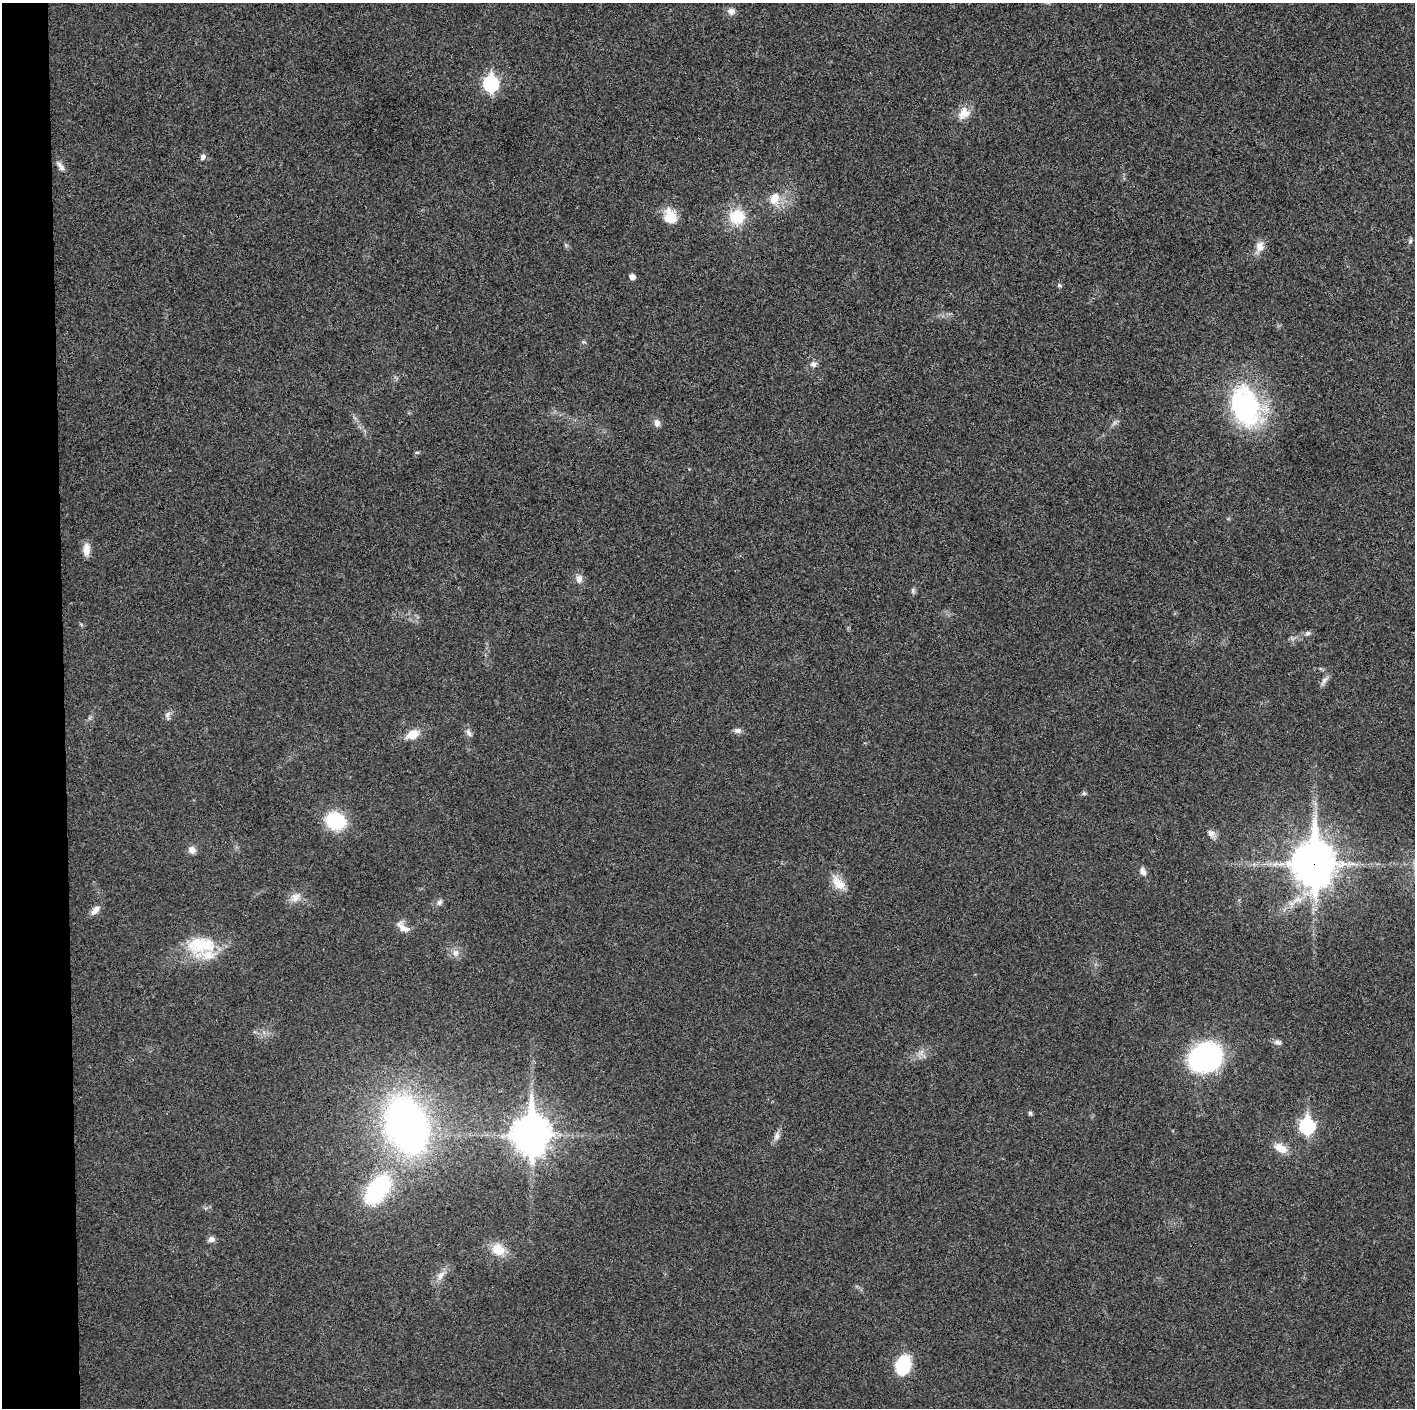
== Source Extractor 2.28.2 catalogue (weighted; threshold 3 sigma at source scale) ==
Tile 4 of 3 x 3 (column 1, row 2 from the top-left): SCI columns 1-1413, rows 1411-2816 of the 4242 x 4223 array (HDU 1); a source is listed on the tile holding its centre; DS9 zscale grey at full resolution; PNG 1417 x 1410 px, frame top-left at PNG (2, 3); no overlay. Shown black and unused: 4% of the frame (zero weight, under 3 of 4 exposures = <1% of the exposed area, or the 3 px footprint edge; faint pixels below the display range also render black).
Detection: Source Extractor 2.28.2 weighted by HDU 2 'WHT'; one run over the whole footprint, this tile lists its part. Background 0.0193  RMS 0.0039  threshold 0.0174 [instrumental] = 3 sigma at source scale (4.5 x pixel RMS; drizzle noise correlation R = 1.50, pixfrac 1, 0.05/0.05 arcsec/px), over >= 5 px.
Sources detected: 54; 1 inside a brighter listed object's ellipse — not listed separately; the other 53 listed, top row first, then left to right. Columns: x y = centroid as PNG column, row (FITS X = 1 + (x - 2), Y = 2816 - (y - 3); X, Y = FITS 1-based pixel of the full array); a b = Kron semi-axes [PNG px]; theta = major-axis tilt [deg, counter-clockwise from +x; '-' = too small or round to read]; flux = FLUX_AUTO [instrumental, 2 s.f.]
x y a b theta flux
731 11 10 8 -3 2.2
491 84 8 7 - 70
964 113 18 14 50 4.7
202 157 7 6 - 1.2
60 166 16 6 -53 1.9
774 198 16 12 67 6.1
737 216 17 17 - 13
670 217 18 14 -69 7.6
1410 241 7 5 49 0.76
1260 247 15 10 73 3.7
632 277 6 5 - 1.9
1059 285 6 4 -18 0.61
583 342 6 4 17 0.52
813 364 8 7 - 1.5
1247 408 36 24 -66 72
657 423 10 8 -79 1.7
417 452 6 4 18 0.5
86 550 16 8 87 3.4
579 578 10 8 -72 2.3
913 590 8 4 90 0.73
1308 633 8 6 32 0.98
1324 681 15 5 61 1.7
167 715 12 7 88 1.4
738 730 10 7 0 1.4
469 733 11 6 -63 1.5
412 734 15 9 24 5.6
1084 793 6 5 - 0.63
335 821 18 15 -21 24
1211 834 12 8 -49 2.1
192 850 9 8 - 2.3
1314 864 18 14 -90 990
1143 871 12 8 -65 1.8
838 883 22 12 -49 5.5
295 897 14 10 43 3.4
439 902 9 6 59 1.2
95 910 14 7 47 2.3
403 927 21 9 -37 3.3
200 945 40 22 -2 18
455 953 10 9 - 2.4
1278 1042 10 7 -19 1.5
921 1052 9 4 53 1.3
1205 1057 30 25 36 70
1030 1113 5 5 - 0.66
406 1125 36 24 -70 240
1307 1126 8 7 - 64
530 1135 15 12 89 790
777 1136 12 7 75 1.8
1281 1148 19 11 -29 4.6
377 1190 32 18 53 43
211 1239 8 7 - 1.8
498 1250 16 13 -31 7.3
441 1275 14 7 58 2.7
903 1365 21 15 75 16
Overlapping masked pixels (flux is a lower limit): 1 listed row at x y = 1314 864